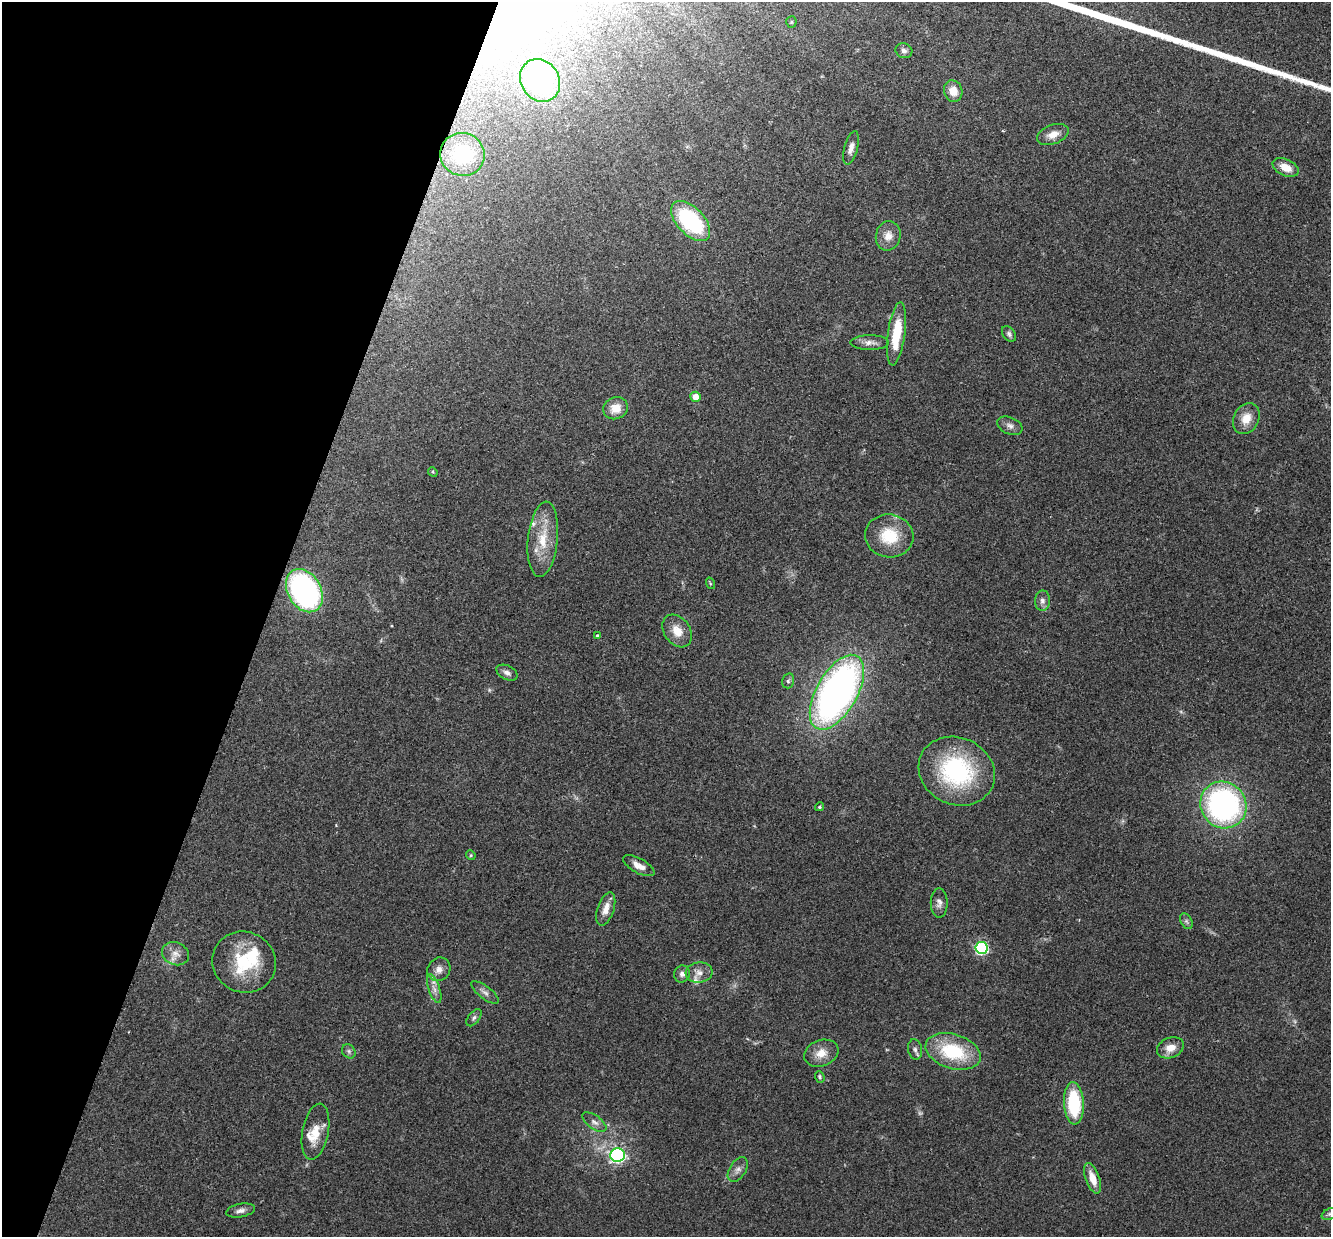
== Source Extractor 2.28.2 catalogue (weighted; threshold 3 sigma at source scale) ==
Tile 9 of 4 x 4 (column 1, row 3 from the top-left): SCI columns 22-1350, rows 1422-2656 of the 5357 x 5440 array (HDU 1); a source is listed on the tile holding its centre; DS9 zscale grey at full resolution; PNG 1333 x 1239 px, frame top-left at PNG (2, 2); each listed source drawn as its Kron ellipse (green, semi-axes under 4 px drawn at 4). Shown black and unused: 20% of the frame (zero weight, under 2 of 3 exposures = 3% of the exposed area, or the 3 px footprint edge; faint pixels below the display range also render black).
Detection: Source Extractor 2.28.2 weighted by HDU 2 'WHT'; one run over the whole footprint, this tile lists its part. Background 0.0531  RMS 0.0079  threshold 0.0354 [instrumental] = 3 sigma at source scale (4.5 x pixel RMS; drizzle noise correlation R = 1.50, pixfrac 1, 0.05/0.05 arcsec/px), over >= 5 px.
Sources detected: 65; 1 too faint to see at this stretch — neither listed nor drawn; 5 inside a brighter listed object's ellipse — not listed separately; the other 59 listed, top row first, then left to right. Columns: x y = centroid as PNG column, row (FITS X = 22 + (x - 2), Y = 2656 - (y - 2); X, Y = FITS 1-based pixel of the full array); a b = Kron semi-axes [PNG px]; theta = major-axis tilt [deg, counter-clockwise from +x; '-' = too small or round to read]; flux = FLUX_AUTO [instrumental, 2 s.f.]
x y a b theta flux
791 22 5 5 - 1
904 51 8 7 - 2.6
540 80 22 19 -57 65
953 91 11 9 -71 9.6
1053 134 16 9 21 7.3
851 148 17 6 74 4.7
462 154 22 21 - 39
1286 167 14 8 -26 10
691 221 24 13 -46 72
888 236 15 12 78 7.6
896 334 32 8 82 26
1009 334 9 6 -50 2.1
870 342 19 7 0 5
696 397 5 5 - 8.1
616 408 12 11 - 10
1246 418 16 12 62 11
1010 426 13 8 -23 3.7
433 472 5 4 - 0.88
889 536 24 21 -8 27
543 539 38 15 84 23
710 583 6 3 -72 0.91
304 591 23 16 -59 160
1042 601 10 7 88 3.3
677 631 18 13 -54 11
597 636 3 3 - 1.3
507 673 11 7 -27 3.6
788 681 8 6 75 1.7
837 692 41 20 60 380
957 771 39 33 -25 89
1223 805 24 22 -51 180
819 807 4 4 - 1.1
471 855 5 4 - 0.98
639 866 17 7 -28 6.3
939 903 14 8 -89 4
606 909 17 8 72 7.3
1186 921 8 5 -60 1.7
981 948 6 6 - 100
175 954 14 11 -22 6.2
244 962 32 30 -28 42
439 969 12 11 - 5.4
699 973 13 10 6 5.4
682 974 8 8 - 3
434 989 15 5 -71 4.3
485 992 16 6 -37 3.3
474 1018 10 5 51 1.9
1170 1048 14 10 23 8.8
915 1049 10 7 -78 2.7
349 1051 7 6 - 1.7
953 1051 28 17 -17 46
821 1053 18 13 20 10
820 1077 6 4 -69 1.2
1074 1103 21 10 -87 48
594 1122 14 6 -36 3.7
315 1132 28 13 79 15
618 1155 7 7 - 150
738 1170 14 8 56 4
1093 1178 16 7 -70 10
240 1211 14 7 11 3.9
1329 1214 8 5 27 1.8
Isophote crosses this tile's border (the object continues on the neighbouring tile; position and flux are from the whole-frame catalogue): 1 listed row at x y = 1329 1214